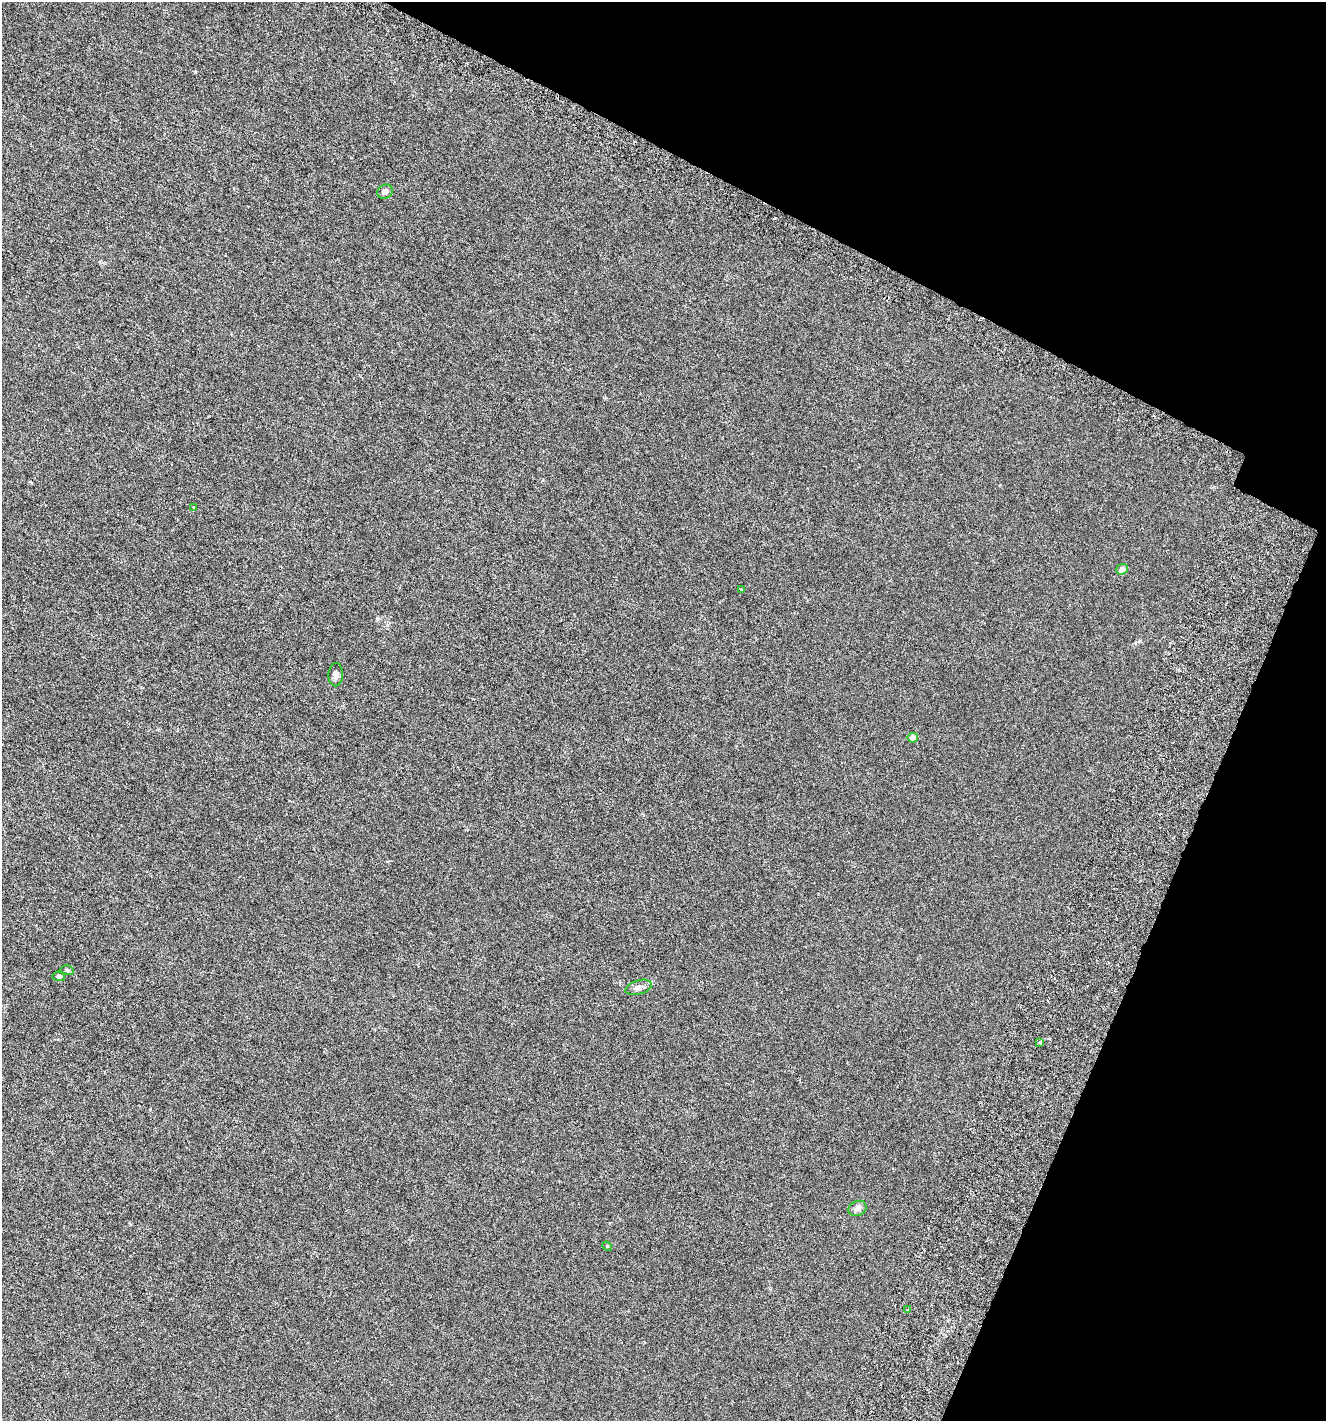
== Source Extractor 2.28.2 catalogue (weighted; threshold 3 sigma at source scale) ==
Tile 8 of 4 x 4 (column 4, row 2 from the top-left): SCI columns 4293-5616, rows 2921-4339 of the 5999 x 5830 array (HDU 1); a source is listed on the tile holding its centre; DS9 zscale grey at full resolution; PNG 1328 x 1423 px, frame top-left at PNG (2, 2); each listed source drawn as its Kron ellipse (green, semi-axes under 4 px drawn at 4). Shown black and unused: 22% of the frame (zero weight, under 3 of 6 exposures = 6% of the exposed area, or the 3 px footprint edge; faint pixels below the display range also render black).
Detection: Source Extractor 2.28.2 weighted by HDU 2 'WHT'; one run over the whole footprint, this tile lists its part. Background 0.00157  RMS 0.0016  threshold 0.00641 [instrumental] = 3 sigma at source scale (4.09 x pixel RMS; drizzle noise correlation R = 1.36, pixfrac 0.8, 0.0396/0.0396 arcsec/px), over >= 5 px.
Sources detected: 14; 1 cosmic-ray / hot-pixel residue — neither listed nor drawn; the other 13 listed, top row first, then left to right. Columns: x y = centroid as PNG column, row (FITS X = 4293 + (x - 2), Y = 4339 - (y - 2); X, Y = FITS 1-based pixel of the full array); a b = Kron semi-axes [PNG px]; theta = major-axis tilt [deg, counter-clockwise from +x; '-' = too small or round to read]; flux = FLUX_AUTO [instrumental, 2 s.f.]
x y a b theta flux
385 192 8 7 - 0.47
194 508 3 2 - 0.096
1122 569 6 5 - 0.91
741 589 3 3 - 0.14
336 675 11 7 88 0.58
913 738 5 5 - 0.87
67 970 6 5 - 0.21
59 976 6 5 - 0.31
639 987 13 7 17 0.65
1040 1043 3 3 - 0.28
857 1208 9 7 20 0.57
607 1246 5 4 - 0.16
908 1310 3 3 - 0.2
Unlisted compact peaks at least as high as the median listed source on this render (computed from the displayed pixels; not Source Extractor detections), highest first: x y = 377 618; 195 72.